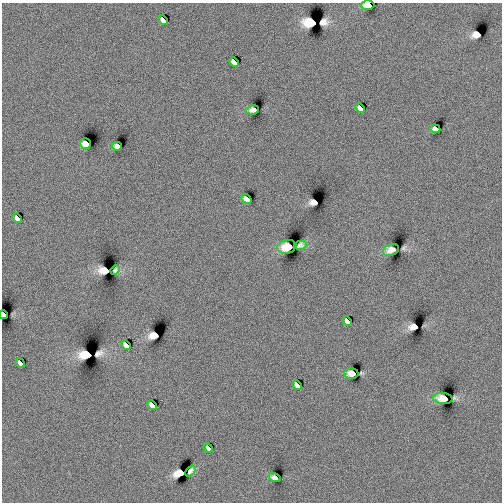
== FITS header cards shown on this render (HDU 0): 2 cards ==
NAXIS1  =                  500
NAXIS2  =                  500

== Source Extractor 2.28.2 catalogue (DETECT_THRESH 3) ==
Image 500 x 500 px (HDU 0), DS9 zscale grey, 1 PNG px = 1 image px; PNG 504 x 504 px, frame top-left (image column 1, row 500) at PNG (2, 3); each listed source drawn as its Kron ellipse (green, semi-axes under 4 px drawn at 4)
Background -0.0194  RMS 1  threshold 3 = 3 sigma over >= 5 px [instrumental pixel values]
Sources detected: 35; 10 with non-positive FLUX_AUTO (blend fragments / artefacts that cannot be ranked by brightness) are neither listed nor drawn; the other 25 listed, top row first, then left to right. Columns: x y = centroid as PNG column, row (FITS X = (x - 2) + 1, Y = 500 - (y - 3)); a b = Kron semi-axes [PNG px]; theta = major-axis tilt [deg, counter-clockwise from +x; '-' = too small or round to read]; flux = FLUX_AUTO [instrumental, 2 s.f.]
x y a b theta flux
368 5 6 5 - 300
163 20 5 3 - 2000
234 62 5 3 - 2800
360 108 5 3 - 1400
253 110 6 4 11 120
435 129 5 4 - 68
85 144 5 5 - 33
117 146 5 4 - 150
246 199 5 4 - 110
17 218 5 3 - 1100
300 245 6 4 13 110
287 247 9 6 13 23
391 250 8 5 20 190
115 270 5 4 - 120
3 315 4 3 - 250
347 321 5 3 - 860
126 345 5 3 - 2500
20 363 5 3 - 560
351 373 7 5 -2 130
297 385 5 3 - 1700
443 398 9 5 -5 4.2
152 405 5 3 - 2300
208 448 5 3 - 280
190 471 6 4 51 36
274 478 6 4 -17 94
At the frame edge (FLAGS 8, measured only in part): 2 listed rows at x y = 368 5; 3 315
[10 non-positive-flux detections neither listed nor drawn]